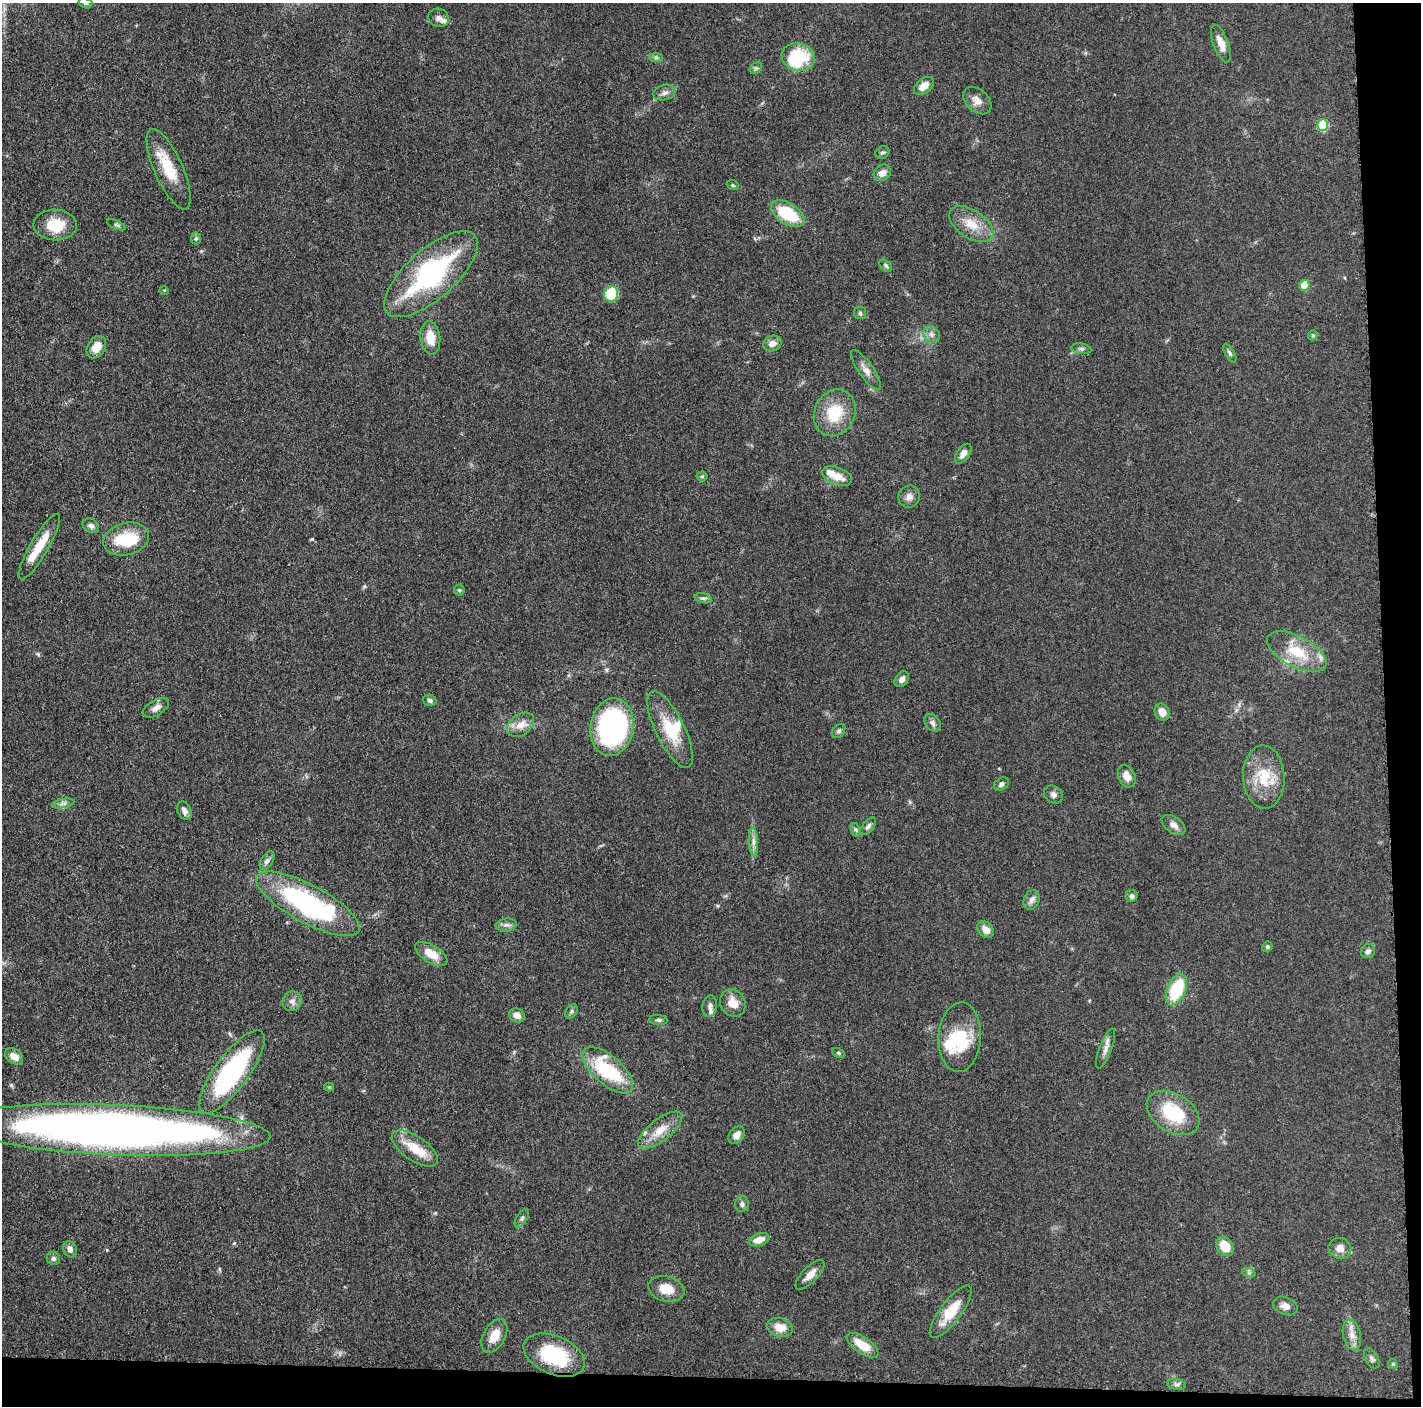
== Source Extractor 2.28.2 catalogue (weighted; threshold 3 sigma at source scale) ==
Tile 9 of 3 x 3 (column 3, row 3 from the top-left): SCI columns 2845-4263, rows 19-1422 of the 4265 x 4250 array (HDU 1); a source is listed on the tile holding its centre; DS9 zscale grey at full resolution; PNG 1423 x 1408 px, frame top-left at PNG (2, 3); each listed source drawn as its Kron ellipse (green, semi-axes under 4 px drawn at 4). Shown black and unused: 5% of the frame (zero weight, under 3 of 5 exposures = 1% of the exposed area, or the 3 px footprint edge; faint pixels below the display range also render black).
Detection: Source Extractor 2.28.2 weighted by HDU 2 'WHT'; one run over the whole footprint, this tile lists its part. Background 0.0485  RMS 0.0053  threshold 0.0237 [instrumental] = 3 sigma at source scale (4.5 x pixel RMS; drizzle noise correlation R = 1.50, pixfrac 1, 0.05/0.05 arcsec/px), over >= 5 px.
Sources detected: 121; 4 inside a brighter object's white glare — neither listed nor drawn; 6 inside a brighter listed object's ellipse — not listed separately; the other 111 listed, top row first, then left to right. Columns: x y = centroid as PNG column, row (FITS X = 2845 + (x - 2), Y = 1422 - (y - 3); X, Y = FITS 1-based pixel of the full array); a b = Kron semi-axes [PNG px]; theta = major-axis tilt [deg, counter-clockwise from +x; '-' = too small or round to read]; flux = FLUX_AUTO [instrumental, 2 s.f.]
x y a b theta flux
85 3 7 5 -15 0.93
438 18 10 9 - 2.5
1221 44 20 7 -69 5.5
798 57 17 14 -19 27
656 58 7 4 0 0.97
756 68 6 5 - 1
924 86 11 7 37 5
664 93 11 7 17 2.5
977 101 16 11 -42 4.9
1323 125 5 5 - 27
882 152 7 6 - 1.2
169 169 43 14 -66 17
882 173 9 7 40 3.9
733 185 6 4 -21 0.82
788 214 19 10 -32 24
971 224 25 14 -34 10
55 225 22 15 -1 14
116 225 10 4 -22 0.99
196 238 6 5 - 0.86
886 266 7 5 -40 1.1
431 274 58 24 41 79
1304 285 5 5 - 14
164 290 5 3 - 0.4
611 294 8 7 - 22
860 313 6 6 - 0.96
931 334 9 8 - 2.4
1313 335 5 4 - 0.9
430 338 17 10 -83 8.2
772 343 9 7 24 3.5
96 347 12 9 59 7.1
1081 349 10 5 -10 1.4
1230 353 10 4 -60 1.2
866 370 23 7 -55 4.1
835 413 24 20 64 19
963 454 11 6 55 3.5
702 476 5 5 - 0.77
837 476 15 9 -21 7
909 497 11 10 - 3
91 526 9 6 -34 1.9
126 539 23 16 15 21
39 547 38 9 60 13
459 590 5 5 - 0.72
703 598 9 5 -12 1.3
1297 652 32 15 -28 18
902 679 8 6 51 2.3
430 700 7 5 -19 1.3
156 708 14 7 31 3.3
1162 712 9 7 -64 4.3
933 723 10 7 -50 1.9
521 725 15 10 37 5.4
612 727 29 21 81 120
670 730 42 14 -64 20
839 731 8 5 52 1.2
1127 776 12 8 -63 4.8
1264 777 31 20 -87 18
1001 784 8 6 35 1.6
1053 794 10 8 -38 2.2
63 803 11 4 11 1.7
184 811 10 6 -65 2.2
1173 825 13 8 -35 3.1
868 826 10 5 54 1.6
856 830 7 4 -71 0.92
753 842 14 4 -87 2.6
267 861 10 6 57 1.8
1132 896 6 6 - 1.6
1032 900 10 7 66 2.3
308 904 58 19 -28 98
506 925 10 6 9 2.1
986 929 9 7 -45 3.9
1267 947 5 5 - 0.87
1368 951 7 6 - 1.7
431 954 18 9 -31 8.6
1176 990 16 9 66 26
292 1001 10 9 - 2.8
733 1003 14 12 -56 7
710 1006 11 7 80 2.1
571 1011 7 5 57 1.1
517 1015 8 6 -30 3.5
659 1020 9 5 -5 1.2
960 1037 35 21 86 27
1106 1048 21 6 69 3.4
839 1053 7 4 -27 0.78
14 1056 10 7 -36 5.1
608 1070 31 14 -41 40
232 1072 50 16 54 81
329 1087 4 4 - 0.51
1173 1113 29 19 -32 28
114 1130 157 25 -2 510
660 1130 27 11 38 9.6
736 1135 9 7 49 3.4
415 1149 26 12 -34 13
742 1204 8 6 80 1.6
522 1218 10 5 57 1.5
759 1240 10 6 19 5.7
1225 1246 10 8 -52 10
1340 1248 11 10 - 4.3
70 1249 8 6 -65 2.1
53 1259 7 6 - 1.3
1249 1273 7 4 -19 0.96
810 1275 19 7 46 4.8
666 1289 18 12 -14 9.1
1285 1306 13 8 -22 3.4
951 1312 32 10 53 15
780 1327 13 9 -15 7.1
1352 1335 15 8 -76 4.5
494 1336 18 11 61 7.8
863 1345 18 8 -34 11
554 1355 32 19 -23 37
1372 1359 11 6 -58 1.6
1393 1364 5 4 - 0.68
1176 1384 9 5 -12 1.5
Isophote crosses this tile's border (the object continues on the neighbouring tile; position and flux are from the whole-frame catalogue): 1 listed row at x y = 85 3